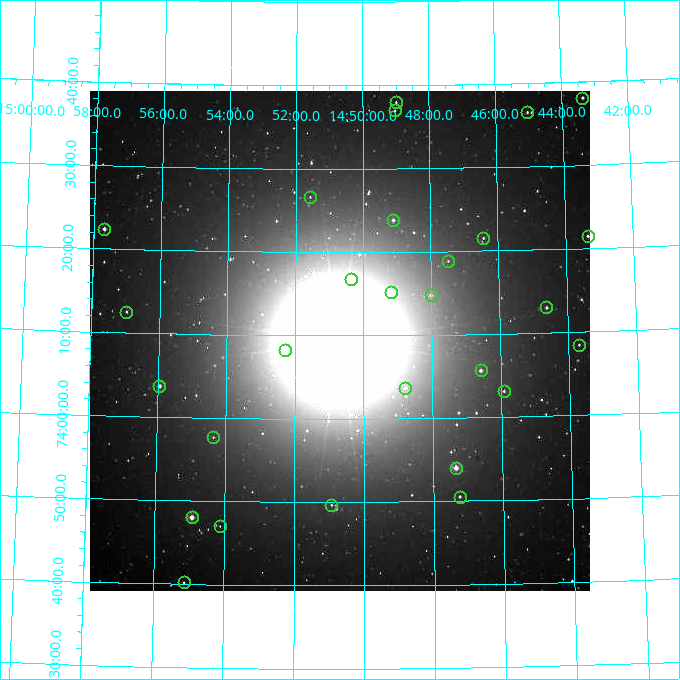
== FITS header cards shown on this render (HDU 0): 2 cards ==
NAXIS1  =                  500
NAXIS2  =                  500

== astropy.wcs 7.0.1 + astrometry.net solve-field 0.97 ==
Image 500 x 500 px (HDU 0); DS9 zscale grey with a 90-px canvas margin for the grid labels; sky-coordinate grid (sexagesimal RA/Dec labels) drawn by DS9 from the SOLVED WCS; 28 Tycho-2 reference stars matched to detected sources circled (green)
Header WCS: none
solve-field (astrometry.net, Tycho-2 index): SOLVED blind (the file carries no WCS)
Solved WCS: RA---TAN-SIP/DEC--TAN-SIP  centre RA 14:50:42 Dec +74:09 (222.67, +74.16 deg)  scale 7.2 arcsec/px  FOV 60.0' x 60.0'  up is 0 deg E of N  parity normal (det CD < 0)
(file carries no celestial WCS; the grid is the blind solution)
Tycho-2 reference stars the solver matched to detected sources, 28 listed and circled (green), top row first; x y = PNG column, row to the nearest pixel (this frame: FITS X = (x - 90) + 1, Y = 500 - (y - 91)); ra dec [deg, ICRS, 3 dp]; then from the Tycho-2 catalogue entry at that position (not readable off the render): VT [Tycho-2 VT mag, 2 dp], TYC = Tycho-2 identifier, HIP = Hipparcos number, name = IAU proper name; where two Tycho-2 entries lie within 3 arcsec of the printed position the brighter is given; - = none
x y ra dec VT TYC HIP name
582 98 220.841 +74.635 11.21 4416-15-1 - -
396 102 222.249 +74.633 11.53 4416-1763-1 - -
395 110 222.258 +74.616 12.04 4416-151-1 - -
527 112 221.261 +74.609 11.43 4416-36-1 - -
310 197 222.894 +74.444 12.23 4416-193-1 - -
393 220 222.277 +74.397 10.97 4416-50-1 - -
104 229 224.422 +74.373 10.10 4417-311-1 - -
588 236 220.833 +74.358 10.97 4416-198-1 - -
483 238 221.608 +74.359 11.78 4416-106-1 - -
448 261 221.872 +74.314 12.52 4416-195-1 - -
351 279 222.589 +74.279 11.26 4416-144-1 - -
391 292 222.292 +74.252 11.56 4416-28-1 - -
431 295 222.003 +74.246 11.33 4416-75-1 - -
546 307 221.153 +74.217 10.89 4416-67-1 - -
126 312 224.241 +74.209 11.45 4417-275-1 - -
579 345 220.921 +74.141 11.94 4416-176-1 - -
285 350 223.075 +74.138 10.43 4416-91-1 - -
481 370 221.645 +74.094 10.53 4416-88-1 - -
159 386 223.986 +74.062 10.10 4416-702-1 - -
405 388 222.196 +74.061 12.35 4416-563-1 - -
504 391 221.478 +74.052 11.46 4416-749-1 - -
213 437 223.589 +73.961 12.28 4416-463-1 - -
456 468 221.837 +73.900 9.26 4416-493-1 - -
460 497 221.810 +73.843 11.83 4416-860-1 - -
331 505 222.732 +73.828 12.59 4416-939-1 - -
192 517 223.735 +73.800 9.28 4416-847-1 - -
220 526 223.532 +73.784 12.42 4416-475-1 - -
184 582 223.782 +73.670 11.51 4416-740-1 - -